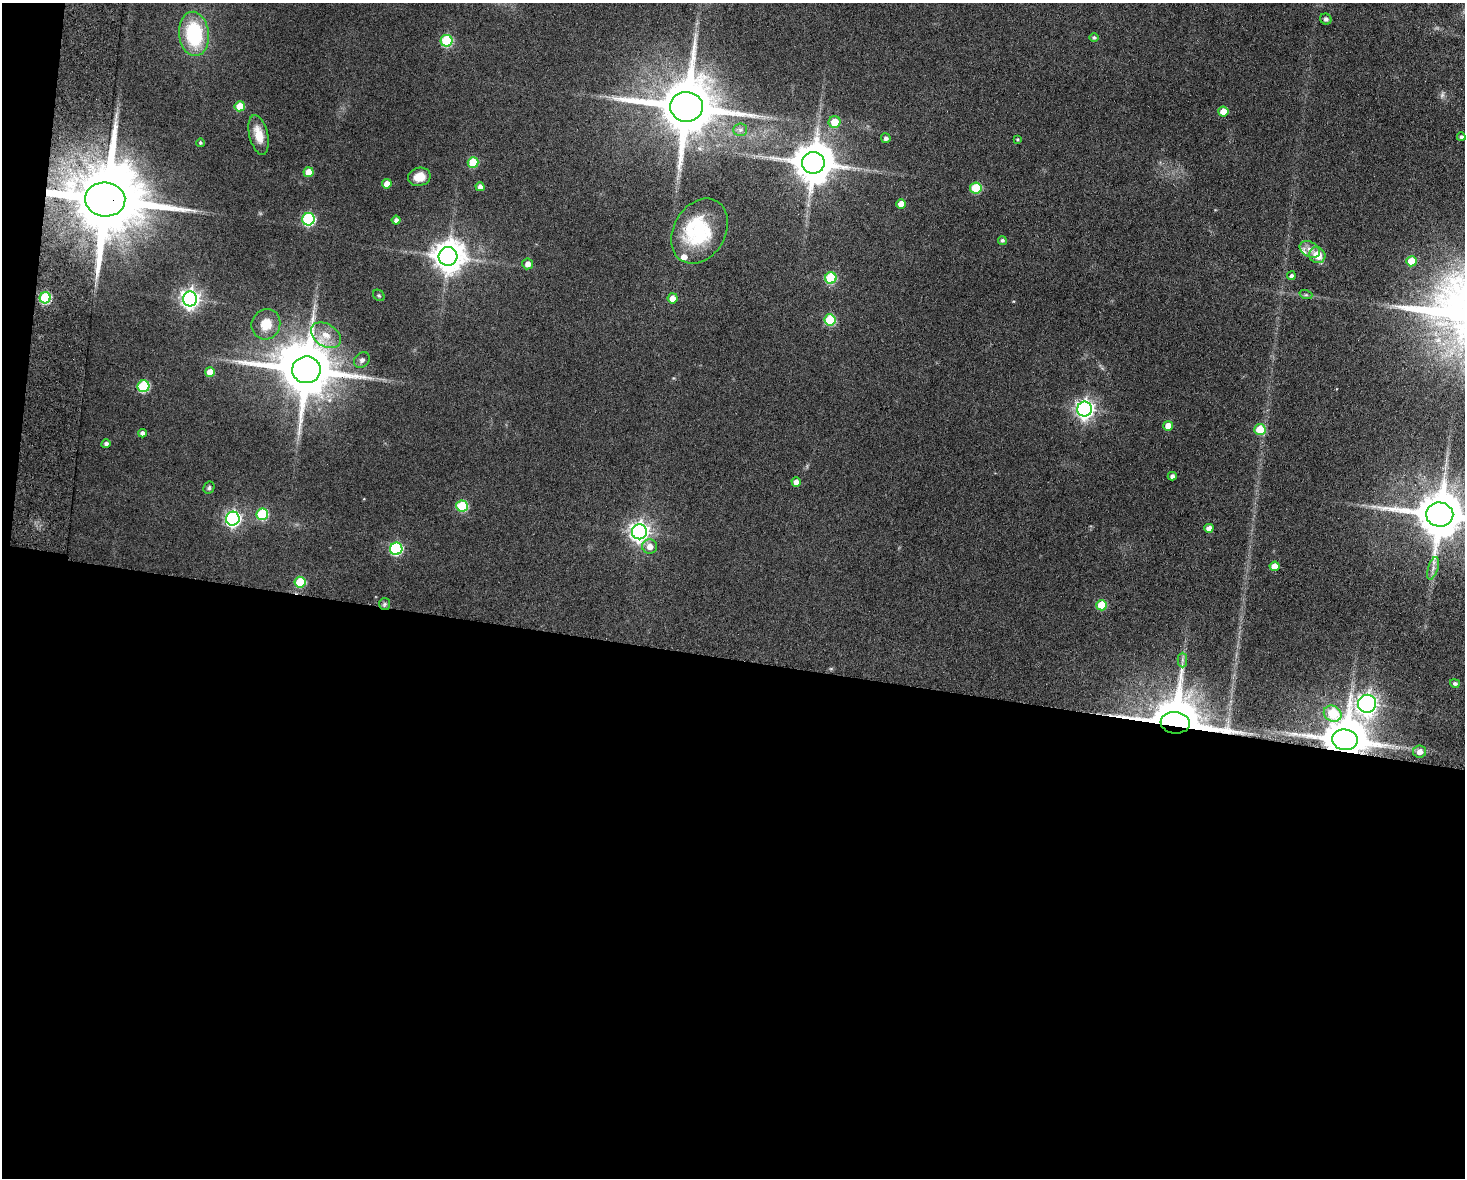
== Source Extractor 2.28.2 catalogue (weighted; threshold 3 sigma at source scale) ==
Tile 10 of 3 x 4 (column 1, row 4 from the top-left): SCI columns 170-1632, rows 11-1186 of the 4838 x 4724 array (HDU 1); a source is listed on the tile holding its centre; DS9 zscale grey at full resolution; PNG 1467 x 1180 px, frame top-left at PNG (2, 3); each listed source drawn as its Kron ellipse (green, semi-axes under 4 px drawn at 4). Shown black and unused: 45% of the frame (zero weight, under 9 of 18 exposures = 3% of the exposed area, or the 3 px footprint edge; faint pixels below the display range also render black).
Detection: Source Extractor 2.28.2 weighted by HDU 2 'WHT'; one run over the whole footprint, this tile lists its part. Background 0.136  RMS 0.0032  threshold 0.0132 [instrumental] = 3 sigma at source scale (4.09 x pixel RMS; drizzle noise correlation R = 1.36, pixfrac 0.8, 0.05/0.05 arcsec/px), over >= 5 px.
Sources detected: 81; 2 too faint to see at this stretch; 1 inside a brighter object's white glare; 1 long thin detection or spike segment (spike, bleed or trail) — neither listed nor drawn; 3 inside a brighter listed object's ellipse — not listed separately; the other 74 listed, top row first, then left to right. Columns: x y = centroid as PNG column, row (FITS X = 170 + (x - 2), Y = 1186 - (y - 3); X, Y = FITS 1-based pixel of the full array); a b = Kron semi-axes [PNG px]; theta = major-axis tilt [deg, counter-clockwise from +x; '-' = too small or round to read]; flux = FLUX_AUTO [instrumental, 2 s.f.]
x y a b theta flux
1326 19 6 5 - 0.73
194 34 22 15 -84 23
1094 37 5 4 - 0.66
447 41 6 6 - 23
240 106 5 5 - 6.4
686 107 16 15 - 2500
1223 112 5 5 - 4.7
834 122 6 6 - 5.6
740 130 7 6 - 0.94
259 135 20 9 -76 4.8
1461 137 4 4 - 0.77
886 138 5 5 - 0.97
1018 139 3 3 - 0.35
200 143 4 4 - 0.47
473 162 5 5 - 11
813 163 11 11 - 1000
309 172 5 5 - 4.5
419 177 11 9 12 3.9
387 184 5 4 - 2.9
480 187 4 4 - 1.5
976 188 6 5 - 14
105 199 20 17 -6 4800
901 204 5 5 - 3.7
308 219 6 6 - 35
396 220 4 4 - 1.1
700 231 34 26 59 20
1002 240 4 4 - 0.66
1310 249 11 7 -29 1.8
1317 255 8 7 - 4.8
448 256 9 9 - 510
1411 261 5 5 - 5.5
528 264 5 5 - 1.9
1291 276 4 4 - 0.96
831 278 6 5 - 18
379 295 6 5 - 0.44
1306 295 7 4 -18 0.52
45 298 5 5 - 22
673 298 5 5 - 2.7
190 299 7 7 - 140
830 320 5 5 - 16
266 324 15 14 - 5
326 335 16 11 -33 4
362 360 8 7 - 1.1
306 370 14 13 - 2100
210 372 5 5 - 4.1
143 386 6 5 - 21
1085 409 7 7 - 140
1168 426 5 5 - 4.2
1260 429 5 5 - 7.9
142 433 4 4 - 1.3
106 444 4 4 - 0.98
1172 476 4 4 - 1.2
796 482 5 4 - 2.3
209 488 6 5 - 0.57
462 506 6 5 - 17
262 514 6 5 - 20
1440 515 13 12 - 1600
233 519 7 7 - 81
1209 528 4 4 - 2.3
639 532 7 7 - 160
650 546 7 7 - 2.4
396 549 6 6 - 32
1275 566 5 4 - 3.4
1433 568 12 5 73 1.3
300 582 5 5 - 12
385 604 6 5 - 0.55
1102 605 5 5 - 10
1182 660 7 5 -90 0.85
1455 683 5 4 - 0.84
1367 704 9 9 - 170
1333 714 9 7 -30 15
1175 723 14 10 -6 2000
1345 740 13 10 -5 1300
1420 752 6 6 - 2.1
Overlapping masked pixels (flux is a lower limit): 3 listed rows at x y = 105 199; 1175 723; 1345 740
Isophote crosses this tile's border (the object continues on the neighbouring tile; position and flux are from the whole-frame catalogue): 1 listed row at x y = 1440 515